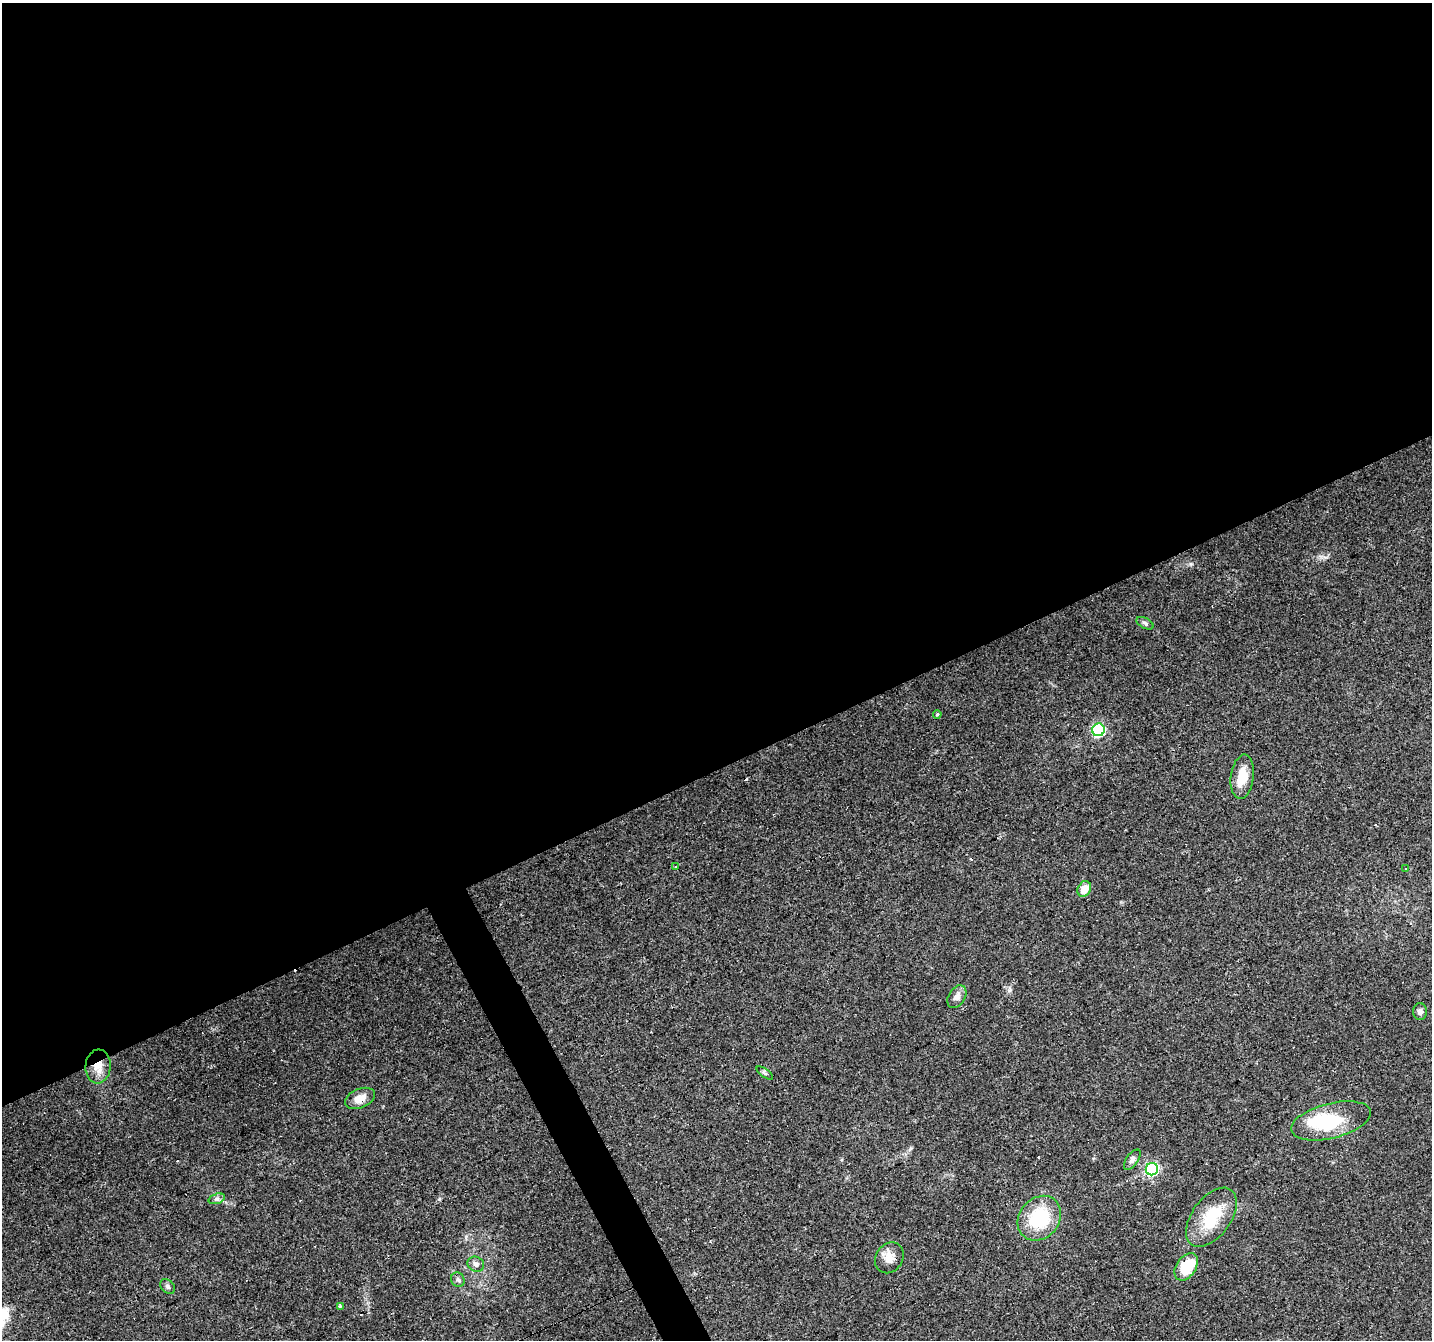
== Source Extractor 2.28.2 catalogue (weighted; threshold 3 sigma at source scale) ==
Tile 2 of 4 x 4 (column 2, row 1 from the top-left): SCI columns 1431-2860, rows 4164-5501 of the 5720 x 5594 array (HDU 1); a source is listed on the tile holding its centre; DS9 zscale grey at full resolution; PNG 1434 x 1342 px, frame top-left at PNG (2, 3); each listed source drawn as its Kron ellipse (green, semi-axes under 4 px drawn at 4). Shown black and unused: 59% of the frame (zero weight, under 3 of 4 exposures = <1% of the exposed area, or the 3 px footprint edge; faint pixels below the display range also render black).
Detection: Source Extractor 2.28.2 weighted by HDU 2 'WHT'; one run over the whole footprint, this tile lists its part. Background 0.0436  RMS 0.005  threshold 0.0225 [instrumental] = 3 sigma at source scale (4.5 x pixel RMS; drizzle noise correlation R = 1.50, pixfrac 1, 0.0396/0.0396 arcsec/px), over >= 5 px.
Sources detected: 32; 1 inside a brighter object's white glare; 7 cosmic-ray / hot-pixel residue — neither listed nor drawn; the other 24 listed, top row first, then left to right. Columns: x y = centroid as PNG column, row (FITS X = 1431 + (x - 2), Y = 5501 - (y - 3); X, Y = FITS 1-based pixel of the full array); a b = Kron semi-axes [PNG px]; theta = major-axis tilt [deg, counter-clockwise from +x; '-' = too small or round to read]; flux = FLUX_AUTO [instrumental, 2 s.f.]
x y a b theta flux
1145 623 9 5 -27 1.1
937 714 4 3 - 0.71
1098 730 6 6 - 65
1242 777 22 11 82 9.7
675 867 3 3 - 1.1
1405 869 3 3 - 0.63
1084 889 8 6 64 6.6
957 997 12 8 59 2.8
1420 1011 8 7 - 1.9
98 1066 17 12 84 6.9
765 1073 9 4 -34 0.87
360 1098 16 9 23 5.4
1331 1121 41 17 14 29
1132 1160 12 6 55 1.7
1152 1169 6 6 - 72
217 1199 8 5 18 1.2
1211 1217 34 19 54 20
1039 1218 24 20 49 28
889 1258 16 13 54 5.2
476 1264 8 7 - 2
1186 1267 15 9 56 19
458 1280 7 6 - 1.3
168 1287 8 6 -47 1.3
340 1306 4 3 - 0.68
Overlapping masked pixels (flux is a lower limit): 1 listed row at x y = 98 1066
Unlisted compact peaks at least as high as the median listed source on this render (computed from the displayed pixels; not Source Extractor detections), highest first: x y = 1191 564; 1009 990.